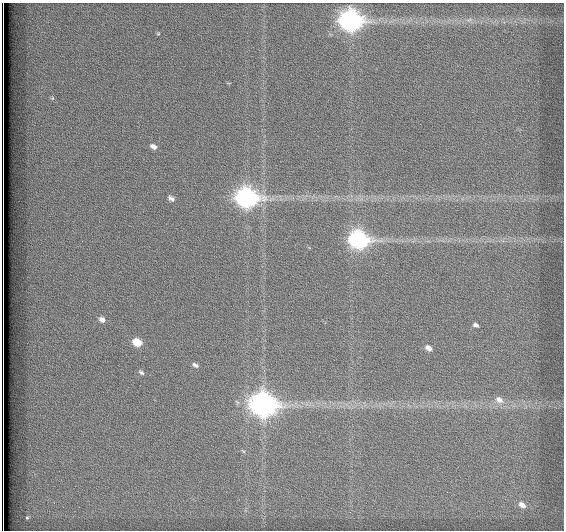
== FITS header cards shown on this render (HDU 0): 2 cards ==
NAXIS1  =                  562          / # of pixels in <axis direction>
NAXIS2  =                  528          / # of pixels in <axis direction>

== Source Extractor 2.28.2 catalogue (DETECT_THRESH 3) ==
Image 562 x 528 px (HDU 0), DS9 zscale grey, 1 PNG px = 1 image px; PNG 566 x 532 px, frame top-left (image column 1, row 528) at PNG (2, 3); no overlay
Background 1800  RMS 5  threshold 15.1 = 3 sigma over >= 5 px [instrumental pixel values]
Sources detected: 19; all 19 listed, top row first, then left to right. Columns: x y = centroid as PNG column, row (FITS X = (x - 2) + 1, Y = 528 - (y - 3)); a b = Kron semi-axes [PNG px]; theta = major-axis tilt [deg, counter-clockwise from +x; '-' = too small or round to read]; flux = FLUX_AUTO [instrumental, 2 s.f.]
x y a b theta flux
469 20 7 4 19 780
351 21 10 9 - 190000
158 34 6 4 0 320
52 98 6 4 90 470
153 146 7 5 -30 1500
171 198 8 5 -27 1100
246 198 11 8 -18 160000
359 240 11 8 -20 110000
102 320 8 6 -34 1600
476 325 7 4 -27 900
137 342 8 6 -30 6600
429 348 7 5 -33 1700
195 365 7 4 -29 920
141 372 7 4 -33 660
499 400 13 9 -34 2900
263 405 11 9 -21 310000
522 505 10 6 -34 2200
27 518 4 3 - 520
3 528 8 2 -90 2200
At the frame edge (FLAGS 8, measured only in part): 1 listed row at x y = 3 528